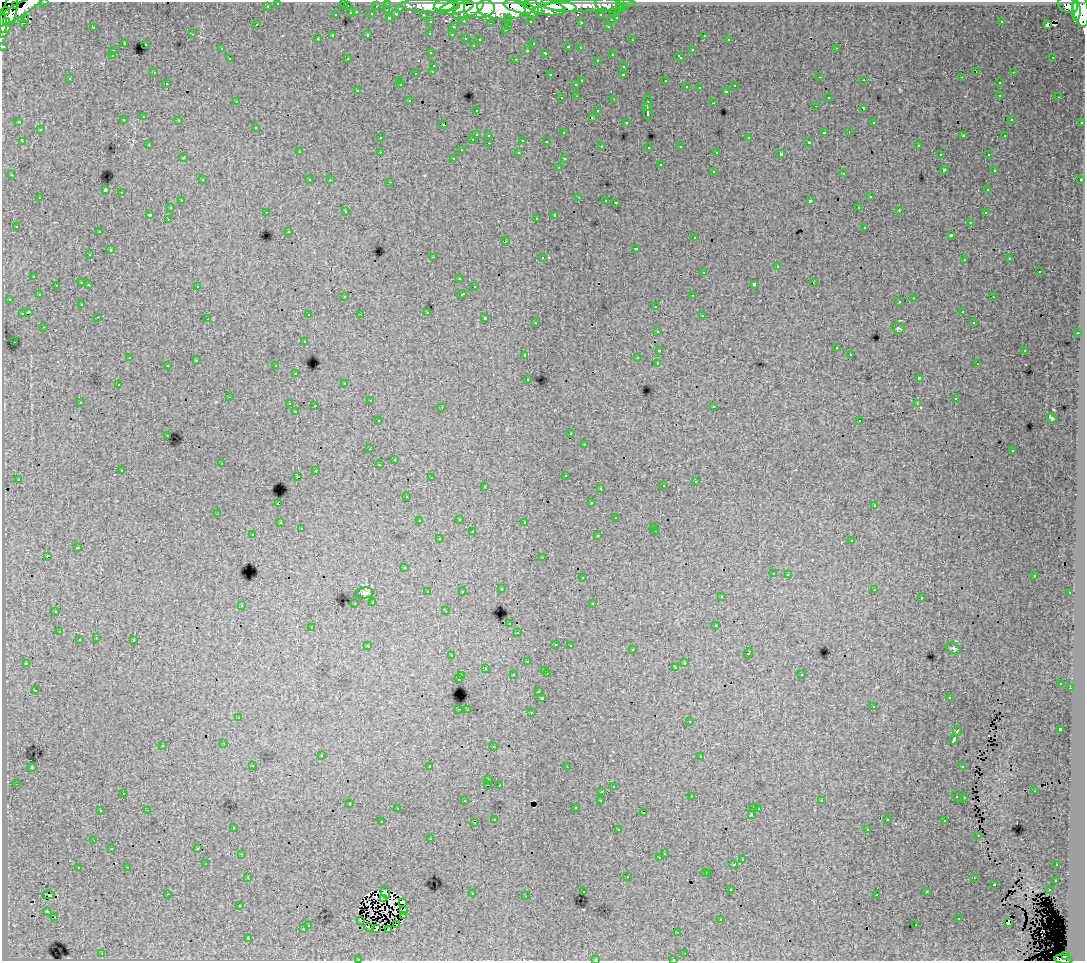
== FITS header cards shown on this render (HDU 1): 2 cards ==
NAXIS1  =                 1083
NAXIS2  =                  959

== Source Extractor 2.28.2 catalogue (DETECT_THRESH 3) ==
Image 1083 x 959 px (HDU 1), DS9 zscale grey, 1 PNG px = 1 image px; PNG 1087 x 963 px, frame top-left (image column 1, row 959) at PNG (2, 2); each listed source drawn as its Kron ellipse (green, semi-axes under 4 px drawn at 4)
Background 65.4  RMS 0.61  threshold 1.83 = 3 sigma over >= 5 px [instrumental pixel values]
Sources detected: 491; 1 with non-positive FLUX_AUTO (blend fragments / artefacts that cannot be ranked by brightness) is neither listed nor drawn; the other 490 listed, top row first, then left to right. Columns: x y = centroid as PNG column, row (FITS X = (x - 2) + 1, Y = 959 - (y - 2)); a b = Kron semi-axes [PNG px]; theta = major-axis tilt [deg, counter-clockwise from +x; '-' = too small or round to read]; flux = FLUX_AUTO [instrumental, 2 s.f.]
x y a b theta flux
45 2 3 2 - 1500
278 3 3 3 - 1100
344 3 3 2 - 32
388 4 3 3 - 2300
444 5 10 6 4 71000
590 5 46 6 2 69000
1068 5 10 7 -19 47000
16 6 4 4 - 9100
267 6 3 3 - 430
347 6 3 3 - 260
376 6 3 2 - 440
430 6 29 6 -2 110000
558 6 18 5 -8 75000
610 6 15 6 -12 14000
456 7 17 6 11 110000
479 7 16 10 0 180000
519 7 16 6 -13 130000
545 7 21 7 -13 120000
620 7 3 3 - 470
623 7 3 3 - 930
400 8 3 3 - 480
468 8 17 8 26 100000
501 9 24 11 -5 320000
532 9 9 7 -83 81000
1081 9 18 7 -81 200000
387 10 3 2 - 77
5 11 4 3 - 6900
17 11 30 7 31 130000
538 11 4 3 - 29000
1076 11 10 4 90 69000
357 12 3 2 - 140
351 13 3 3 - 300
372 14 3 3 - 460
396 14 3 3 - 360
423 14 3 2 - 1100
8 15 23 7 73 110000
336 15 3 3 - 160
601 15 3 3 - 650
25 18 2 2 - 250
390 18 3 3 - 530
508 18 3 3 - 500
617 18 3 3 - 140
611 20 3 3 - 190
464 21 3 2 - 170
530 21 3 3 - 300
6 22 3 3 - 28000
431 22 3 3 - 710
581 22 3 3 - 77
1001 22 3 2 - 54
3 23 10 3 -87 62000
23 23 3 2 - 62
491 23 3 2 - 41
257 25 3 2 - 44
1047 25 4 3 - 300
509 26 3 2 - 110
608 26 3 3 - 210
93 27 3 3 - 260
453 27 3 3 - 230
505 30 3 3 - 120
430 33 3 3 - 61
193 34 2 2 - 23
368 35 3 3 - 200
452 35 3 2 - 74
704 35 3 2 - 91
333 36 4 3 - 660
466 38 3 3 - 170
317 39 3 3 - 90
480 39 3 3 - 83
728 39 3 2 - 50
633 40 3 2 - 27
124 43 3 3 - 39
145 44 3 3 - 170
533 44 3 2 - 50
473 45 3 3 - 67
3 46 3 3 - 1500
568 47 3 3 - 230
580 48 3 3 - 88
836 48 3 2 - 52
221 49 3 3 - 120
528 50 3 3 - 110
692 50 3 3 - 260
113 51 3 2 - 100
431 53 3 3 - 150
546 53 3 3 - 260
612 54 3 3 - 180
112 56 3 2 - 69
680 57 5 3 - 260
1053 57 3 2 - 61
347 58 3 2 - 28
230 59 3 3 - 150
516 59 3 2 - 230
597 60 3 2 - 93
434 65 3 3 - 150
624 66 3 3 - 130
433 71 3 3 - 210
977 71 2 2 - 30
154 72 3 2 - 54
1013 72 3 2 - 140
416 73 3 3 - 240
550 75 3 2 - 190
623 75 4 3 - 74
820 77 3 2 - 53
962 77 3 3 - 34
70 79 3 3 - 130
864 80 3 2 - 48
400 81 2 2 - 53
582 81 3 2 - 220
666 81 3 3 - 410
167 83 3 2 - 93
999 83 3 3 - 110
576 84 3 3 - 160
401 85 2 2 - 35
734 86 3 2 - 47
686 87 3 3 - 100
699 88 3 3 - 70
358 90 3 3 - 140
726 91 3 3 - 220
1000 95 3 2 - 120
577 96 3 2 - 120
828 97 3 3 - 93
1059 97 3 2 - 42
562 98 3 2 - 85
614 99 3 2 - 190
409 100 3 3 - 230
236 101 3 3 - 42
648 103 8 3 89 780
714 103 3 3 - 440
815 106 3 2 - 54
863 108 3 3 - 460
476 110 3 2 - 69
598 111 2 2 - 25
648 112 9 3 -79 1100
144 117 3 2 - 140
592 117 2 2 - 32
1011 119 3 2 - 62
123 120 3 3 - 190
179 120 3 2 - 140
19 122 3 3 - 60
626 122 3 2 - 75
874 122 2 2 - 31
1082 122 3 2 - 260
443 125 3 2 - 68
256 127 3 3 - 82
40 130 3 3 - 110
824 132 4 3 - 540
849 132 2 2 - 18
563 133 3 3 - 77
476 134 3 3 - 350
489 135 3 2 - 100
963 136 4 2 - 220
1005 136 3 2 - 60
380 138 3 2 - 74
749 138 3 3 - 210
473 139 3 2 - 130
523 140 3 3 - 410
22 141 3 2 - 140
546 141 3 3 - 71
809 142 3 3 - 45
489 143 3 2 - 99
149 145 3 2 - 61
602 146 3 3 - 130
681 146 3 3 - 180
918 146 3 3 - 170
649 147 3 3 - 130
461 150 3 2 - 48
299 152 3 3 - 150
380 152 3 2 - 78
717 152 3 2 - 48
519 153 3 3 - 110
781 154 4 3 - 670
940 154 3 2 - 50
988 154 3 2 - 220
183 158 3 3 - 100
454 158 3 2 - 74
564 159 3 3 - 68
660 165 3 3 - 220
559 167 3 2 - 93
944 170 4 3 - 34
994 170 3 2 - 54
713 171 3 3 - 130
844 173 3 3 - 170
12 175 3 2 - 56
202 180 3 3 - 95
310 180 3 2 - 67
330 180 3 2 - 52
1080 180 3 3 - 170
390 182 3 2 - 300
105 190 4 3 - 3000
988 190 3 3 - 120
121 193 3 3 - 180
579 197 3 2 - 230
870 197 3 3 - 180
40 198 3 3 - 170
181 200 3 2 - 51
606 200 3 2 - 110
810 201 4 3 - 600
615 202 3 2 - 310
859 207 3 2 - 87
170 208 3 3 - 69
899 210 3 2 - 71
266 212 3 2 - 73
346 212 3 2 - 180
985 213 3 3 - 150
150 214 3 3 - 530
555 215 4 3 - 580
536 218 3 3 - 120
168 219 3 2 - 110
970 222 3 2 - 72
16 226 3 2 - 30
865 227 3 3 - 270
289 231 2 2 - 36
99 232 3 2 - 52
951 235 4 3 - 380
695 238 3 3 - 160
505 241 4 3 - 89
636 248 3 3 - 310
110 250 3 3 - 340
90 255 3 2 - 95
433 257 3 2 - 340
542 257 3 3 - 300
1010 259 3 3 - 75
964 260 3 2 - 81
777 267 3 3 - 400
1039 271 3 3 - 220
704 272 2 2 - 31
34 276 3 3 - 180
459 278 3 2 - 65
82 283 3 3 - 340
813 283 3 2 - 110
89 284 3 3 - 150
754 284 4 3 - 960
56 285 3 2 - 81
197 286 3 3 - 88
474 287 3 2 - 98
39 294 3 3 - 33
462 294 5 3 - 280
693 295 3 2 - 120
345 297 3 3 - 97
993 297 3 2 - 51
914 298 3 2 - 200
9 299 3 2 - 70
900 302 3 3 - 130
82 304 3 3 - 130
656 306 3 3 - 160
962 311 3 2 - 71
28 312 4 3 - 870
427 312 3 3 - 300
22 314 4 3 - 310
361 314 2 2 - 23
309 315 3 3 - 180
702 315 3 2 - 110
98 317 3 2 - 67
485 318 3 3 - 200
208 319 3 2 - 36
536 322 3 3 - 97
974 323 3 3 - 110
44 327 3 2 - 110
898 328 7 5 -15 64
657 331 3 3 - 120
1077 333 3 2 - 93
304 341 3 3 - 75
14 342 2 2 - 65
836 348 3 3 - 89
659 350 3 3 - 390
1025 350 3 2 - 180
850 354 3 2 - 66
525 355 3 3 - 140
130 357 3 2 - 78
637 358 3 2 - 85
196 360 3 2 - 50
658 363 3 3 - 1300
977 364 3 2 - 59
168 365 3 3 - 190
276 366 3 3 - 86
296 374 3 3 - 120
919 378 4 3 - 1000
528 379 3 3 - 100
345 383 3 3 - 86
118 385 3 3 - 210
229 397 2 2 - 21
955 399 3 3 - 66
370 401 3 2 - 130
80 402 3 2 - 83
917 403 3 3 - 33
290 404 3 2 - 140
315 406 2 2 - 350
714 406 3 2 - 98
442 407 3 2 - 25
296 412 3 3 - 61
1052 418 5 3 - 60
378 420 3 3 - 130
860 421 3 3 - 100
571 434 3 2 - 66
168 435 3 2 - 130
584 444 3 2 - 73
370 449 2 2 - 18
1013 451 3 2 - 66
394 459 3 2 - 46
222 463 2 2 - 25
379 465 3 2 - 78
316 470 3 2 - 80
122 471 3 3 - 130
565 475 3 2 - 110
298 476 3 2 - 12
431 478 3 2 - 58
18 480 3 3 - 38
695 481 3 2 - 110
485 486 3 2 - 170
663 486 3 3 - 84
600 488 3 3 - 110
407 496 3 3 - 90
591 503 2 2 - 25
278 504 3 3 - 630
874 506 3 3 - 80
218 514 3 2 - 110
616 518 3 3 - 140
459 519 3 3 - 110
419 521 3 3 - 78
525 522 3 3 - 150
280 523 3 3 - 56
654 527 3 2 - 57
301 529 3 2 - 64
656 531 3 2 - 98
472 532 3 3 - 260
253 535 3 2 - 88
598 536 3 3 - 220
439 539 3 3 - 170
852 541 3 3 - 220
77 548 3 3 - 150
48 556 3 3 - 720
543 557 3 2 - 68
404 568 3 3 - 120
773 573 3 2 - 37
788 574 3 2 - 98
1034 576 3 2 - 46
582 578 3 3 - 160
501 589 3 3 - 110
874 589 3 2 - 69
462 591 3 3 - 71
428 592 3 3 - 200
365 593 9 5 3 140
1070 593 3 2 - 100
721 597 3 3 - 120
921 598 3 2 - 43
373 602 3 3 - 150
355 603 3 2 - 130
593 603 3 3 - 45
241 605 3 3 - 160
56 611 3 3 - 140
445 611 2 2 - 31
510 623 3 3 - 110
716 626 3 3 - 360
312 627 3 3 - 100
59 632 3 2 - 210
518 633 3 2 - 71
96 638 3 2 - 140
79 640 3 3 - 250
134 641 3 3 - 230
556 644 3 2 - 130
570 645 3 2 - 120
368 646 4 3 - 130
953 648 8 5 -30 85
632 650 3 2 - 230
748 653 5 3 - 420
452 656 3 2 - 120
527 662 3 3 - 91
26 663 3 3 - 78
685 663 3 2 - 110
485 668 3 2 - 92
675 668 3 3 - 87
545 670 3 2 - 240
547 673 3 2 - 270
801 674 3 3 - 76
513 675 3 3 - 120
462 676 3 2 - 200
459 679 3 3 - 560
1061 683 3 2 - 69
1070 688 2 2 - 120
35 690 3 2 - 49
538 692 3 3 - 89
542 698 3 3 - 980
949 698 3 2 - 58
873 707 3 2 - 160
459 709 3 2 - 170
467 710 3 2 - 80
531 712 3 2 - 190
238 718 3 3 - 51
689 722 3 3 - 190
1060 730 3 3 - 930
957 731 5 3 - 430
954 740 5 3 - 980
224 743 3 2 - 86
163 745 3 3 - 270
493 746 3 2 - 22
321 756 3 2 - 190
701 756 2 2 - 20
253 765 3 2 - 130
430 766 3 3 - 1500
963 766 3 3 - 310
32 767 4 4 - 43
567 767 3 2 - 58
489 780 3 3 - 150
16 784 3 2 - 60
488 784 2 2 - 2.5
499 785 2 2 - 29
613 787 3 3 - 94
602 791 3 2 - 110
1034 791 3 2 - 62
123 793 2 2 - 29
692 796 2 2 - 27
957 797 6 3 -43 310
964 798 2 2 - 31
601 800 3 3 - 220
465 801 3 3 - 130
822 801 3 3 - 68
349 803 3 2 - 240
754 807 3 2 - 110
575 808 3 3 - 69
397 809 3 2 - 66
759 809 3 2 - 60
147 810 3 2 - 190
100 811 3 2 - 98
643 812 3 3 - 290
751 814 3 3 - 36
495 819 3 2 - 59
887 819 3 3 - 81
945 821 3 3 - 180
382 822 3 3 - 340
475 823 3 2 - 5.5
233 827 3 2 - 140
867 829 3 2 - 47
618 830 3 2 - 110
978 835 3 2 - 68
431 839 3 3 - 81
94 840 2 2 - 17
112 848 3 3 - 98
198 848 2 2 - 32
241 854 3 2 - 34
664 854 2 2 - 150
660 858 3 3 - 140
742 860 3 3 - 140
206 864 2 2 - 57
734 864 3 2 - 270
1057 865 3 2 - 150
128 867 3 2 - 180
78 868 3 3 - 120
706 872 3 3 - 210
709 873 3 3 - 120
248 877 2 2 - 24
627 877 3 3 - 300
974 878 2 2 - 55
1056 880 3 3 - 170
994 884 3 3 - 490
731 890 3 2 - 65
1049 890 3 2 - 180
583 891 3 3 - 160
385 892 6 2 -63 60
927 892 3 3 - 100
167 894 3 2 - 110
472 894 3 3 - 220
877 894 3 3 - 68
48 895 6 2 0 270
526 896 2 2 - 22
384 899 3 2 - 37
402 902 3 2 - 24
240 906 3 3 - 85
47 911 4 3 - 32
404 911 4 3 - 43
403 915 4 3 - 69
55 917 3 2 - 42
721 919 2 2 - 26
959 919 3 3 - 210
361 920 2 2 - 53
1008 923 3 3 - 94
308 925 3 3 - 110
397 925 4 2 - 35
916 925 2 2 - 31
369 927 5 2 - 38
303 929 3 3 - 190
376 929 3 2 - 60
388 929 2 2 - 30
678 932 3 2 - 67
248 938 4 3 - 500
685 953 2 2 - 33
102 954 3 2 - 260
1065 955 4 3 - 18000
595 959 3 3 - 200
673 959 3 2 - 90
1063 959 9 4 -5 45000
358 960 3 2 - 44
At the frame edge (FLAGS 8, measured only in part): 9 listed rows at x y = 45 2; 278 3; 344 3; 3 23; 3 46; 595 959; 673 959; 1063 959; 358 960
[1 non-positive-flux detection neither listed nor drawn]